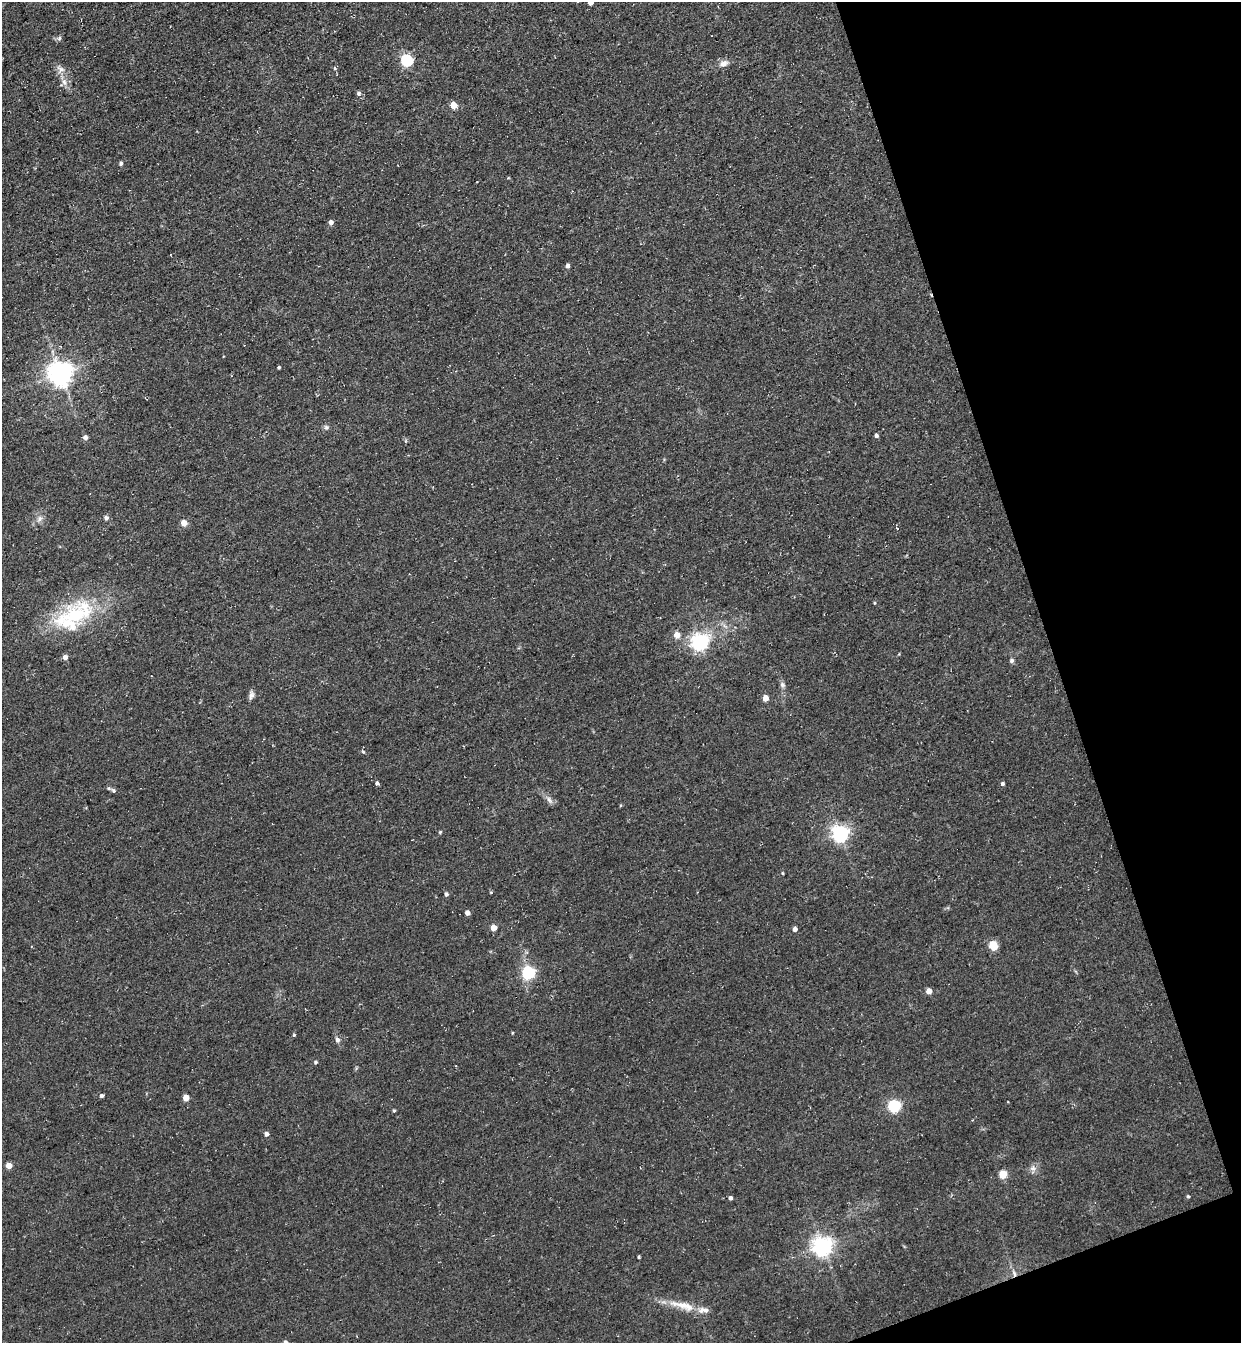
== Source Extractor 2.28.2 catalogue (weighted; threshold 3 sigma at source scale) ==
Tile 12 of 4 x 4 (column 4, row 3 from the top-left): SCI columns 4030-5268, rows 1406-2746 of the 5451 x 5491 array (HDU 1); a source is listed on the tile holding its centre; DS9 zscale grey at full resolution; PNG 1243 x 1345 px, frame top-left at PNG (2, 2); no overlay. Shown black and unused: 17% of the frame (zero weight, under 3 of 4 exposures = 7% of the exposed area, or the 3 px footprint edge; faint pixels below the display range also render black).
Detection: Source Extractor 2.28.2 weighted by HDU 2 'WHT'; one run over the whole footprint, this tile lists its part. Background 0.0858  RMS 0.014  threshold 0.0635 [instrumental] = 3 sigma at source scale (4.5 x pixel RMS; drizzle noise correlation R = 1.50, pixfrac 1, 0.05/0.05 arcsec/px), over >= 5 px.
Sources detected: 63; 2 inside a brighter listed object's ellipse — not listed separately; the other 61 listed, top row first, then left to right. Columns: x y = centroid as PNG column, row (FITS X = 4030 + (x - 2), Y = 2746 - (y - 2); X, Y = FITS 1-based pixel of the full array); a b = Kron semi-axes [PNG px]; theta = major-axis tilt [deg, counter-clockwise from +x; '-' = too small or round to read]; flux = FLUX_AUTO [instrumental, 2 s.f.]
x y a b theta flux
590 3 4 4 - 8.7
60 38 6 4 69 2.2
407 60 5 5 - 170
723 64 12 8 21 8.3
61 69 13 7 -30 7.7
64 82 10 6 -63 6.6
359 93 6 5 - 3
453 105 5 4 - 27
121 163 5 4 - 2.8
331 222 5 5 - 5.7
567 266 4 4 - 4.9
279 367 3 3 - 2
60 374 7 7 - 1400
326 427 7 6 - 3.2
876 436 4 4 - 3.5
85 437 6 5 - 5.3
106 518 5 5 - 4.6
40 519 9 7 65 5.6
184 523 4 4 - 18
897 528 3 2 - 1.2
874 603 4 3 - 1.3
75 615 45 26 11 110
677 635 5 4 - 18
699 642 6 6 - 490
65 657 5 4 - 7.5
1012 661 5 5 - 3.7
782 685 7 6 - 3.7
251 695 11 6 75 4.9
765 698 4 4 - 15
377 783 4 4 - 3.4
1002 784 4 4 - 2.9
113 790 6 5 - 2.7
549 800 10 5 -52 5.3
440 832 5 3 - 1.4
840 833 6 6 - 540
783 873 4 3 - 1.3
491 892 4 3 - 1.3
446 894 5 4 - 3.3
467 913 4 4 - 8.7
493 928 4 4 - 19
795 929 4 4 - 6.1
993 945 5 5 - 65
528 973 6 5 - 220
929 991 4 4 - 14
294 1035 4 3 - 1.5
337 1040 7 6 - 3.9
315 1062 4 4 - 2.3
101 1096 4 4 - 2.8
186 1098 4 4 - 18
894 1106 5 5 - 190
394 1111 4 4 - 1.6
266 1134 4 4 - 5.5
9 1166 4 4 - 19
1033 1168 8 6 -20 5.1
1003 1175 5 5 - 39
730 1198 4 3 - 4.1
822 1246 7 7 - 760
639 1257 3 3 - 1.9
1014 1274 9 4 -69 4.3
683 1305 40 10 -12 28
285 1342 5 4 - 4.7
Overlapping masked pixels (flux is a lower limit): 1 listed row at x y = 1014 1274
Isophote crosses this tile's border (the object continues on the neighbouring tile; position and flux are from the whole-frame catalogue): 2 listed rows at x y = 590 3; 285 1342